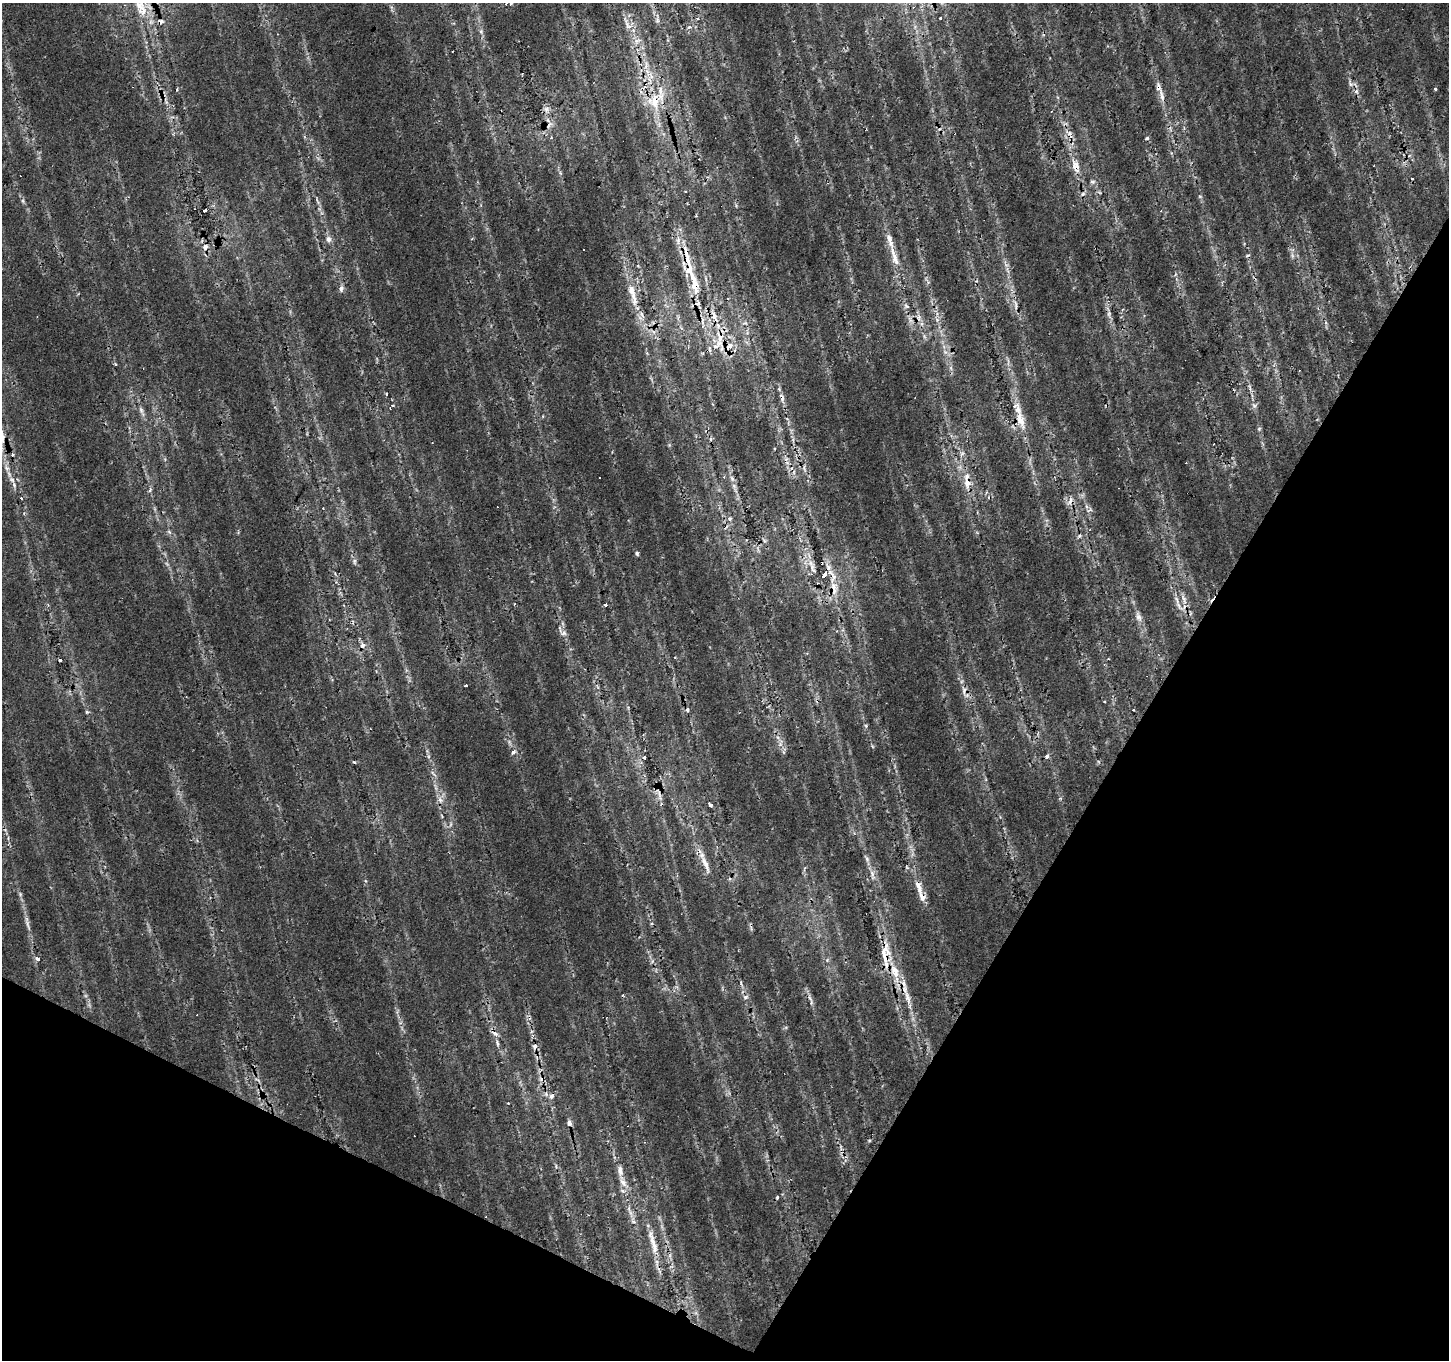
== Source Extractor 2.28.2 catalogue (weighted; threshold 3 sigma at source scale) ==
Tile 15 of 4 x 4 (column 3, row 4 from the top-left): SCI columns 2898-4344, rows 259-1616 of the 5792 x 5881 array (HDU 1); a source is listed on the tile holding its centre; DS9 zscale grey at full resolution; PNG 1451 x 1362 px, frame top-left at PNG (2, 3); no overlay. Shown black and unused: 28% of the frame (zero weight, under 2 of 3 exposures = <1% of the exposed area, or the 3 px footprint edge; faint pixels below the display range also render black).
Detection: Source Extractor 2.28.2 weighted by HDU 2 'WHT'; one run over the whole footprint, this tile lists its part. Background 0.0153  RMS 0.0065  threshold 0.0292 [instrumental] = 3 sigma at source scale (4.5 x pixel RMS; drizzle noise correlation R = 1.50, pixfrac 1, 0.0396/0.0396 arcsec/px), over >= 5 px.
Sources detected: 120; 23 cosmic-ray / hot-pixel residue — not listed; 11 inside a brighter listed object's ellipse — not listed separately; the other 86 listed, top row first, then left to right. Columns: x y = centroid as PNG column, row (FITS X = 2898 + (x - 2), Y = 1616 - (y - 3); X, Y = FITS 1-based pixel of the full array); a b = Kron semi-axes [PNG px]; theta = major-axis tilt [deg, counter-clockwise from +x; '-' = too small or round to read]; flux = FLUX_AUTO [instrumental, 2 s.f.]
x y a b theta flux
511 4 5 4 - 1.5
140 5 18 11 -47 12
913 7 3 3 - 1.1
940 18 3 2 - 0.59
657 20 6 6 - 1.4
626 21 17 3 -72 2.7
689 27 5 4 - 2
481 31 6 4 47 1
1350 83 12 4 -72 1.9
177 89 4 3 - 0.79
1435 89 3 3 - 4
1357 91 6 4 71 1.1
1162 96 18 5 -80 3.9
655 102 25 11 -87 16
546 109 9 6 16 2.4
1051 111 3 2 - 0.74
551 137 4 3 - 0.65
1147 138 5 4 - 1
1075 165 12 10 -39 5.5
1412 178 3 3 - 2.4
1093 182 8 5 -6 1.3
1083 194 6 5 - 1.5
23 201 6 4 -71 1.1
205 210 4 3 - 3.4
328 239 8 7 - 2.8
890 240 27 8 -75 7.7
205 247 9 7 81 3.5
694 284 38 9 -78 17
341 289 9 5 -85 2.1
632 292 27 8 -69 10
907 306 5 3 - 1.9
714 317 14 6 -68 4.7
919 317 8 6 -83 2.5
720 337 19 8 -78 9.5
730 346 4 3 - 8.9
387 393 4 3 - 0.78
782 397 14 6 -72 2.9
1254 406 7 5 -44 1.6
141 410 10 6 -75 2.2
1020 420 29 10 -71 11
1259 429 5 5 - 0.94
7 468 7 6 - 1.9
600 478 3 2 - 0.69
12 480 9 6 -41 2.6
967 483 15 10 -83 6.9
729 519 6 6 - 1.6
1079 536 5 3 - 1.1
637 553 5 4 - 1.2
354 561 6 4 71 1.2
813 569 19 6 -78 4.6
824 575 6 3 59 9.7
834 589 19 8 -90 8
605 605 3 3 - 2.2
1178 605 12 5 -56 2.7
1139 617 12 7 -68 3.1
563 633 8 6 2 2
362 645 6 6 - 2.7
60 660 3 3 - 1.6
466 685 3 3 - 1.8
964 691 10 4 73 1.9
1104 702 3 2 - 0.51
1133 709 3 2 - 0.6
866 726 6 3 -72 0.84
513 752 6 4 47 1.9
644 757 3 3 - 1.9
440 799 7 6 - 2.2
711 805 3 3 - 6.9
867 859 6 6 - 1.6
705 864 28 6 -65 7
872 873 11 6 -86 3
918 886 20 7 -73 6.2
28 926 17 3 -69 2.6
37 959 6 5 - 1.8
886 959 29 14 87 14
907 996 17 7 -74 6
745 997 7 5 15 1.7
810 999 17 5 -71 2.8
497 1043 10 4 -75 1.8
551 1096 7 6 - 2
569 1123 7 6 - 2.2
644 1142 4 2 - 0.44
620 1171 14 7 -81 4.2
623 1191 6 5 - 2
777 1197 4 3 - 0.84
633 1221 7 4 -20 1.1
653 1241 31 6 -73 9.1
Overlapping masked pixels (flux is a lower limit): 11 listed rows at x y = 655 102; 1075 165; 694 284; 720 337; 782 397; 1020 420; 967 483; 824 575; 834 589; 886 959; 907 996
Isophote crosses this tile's border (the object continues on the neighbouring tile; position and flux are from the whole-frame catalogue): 2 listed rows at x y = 511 4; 140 5